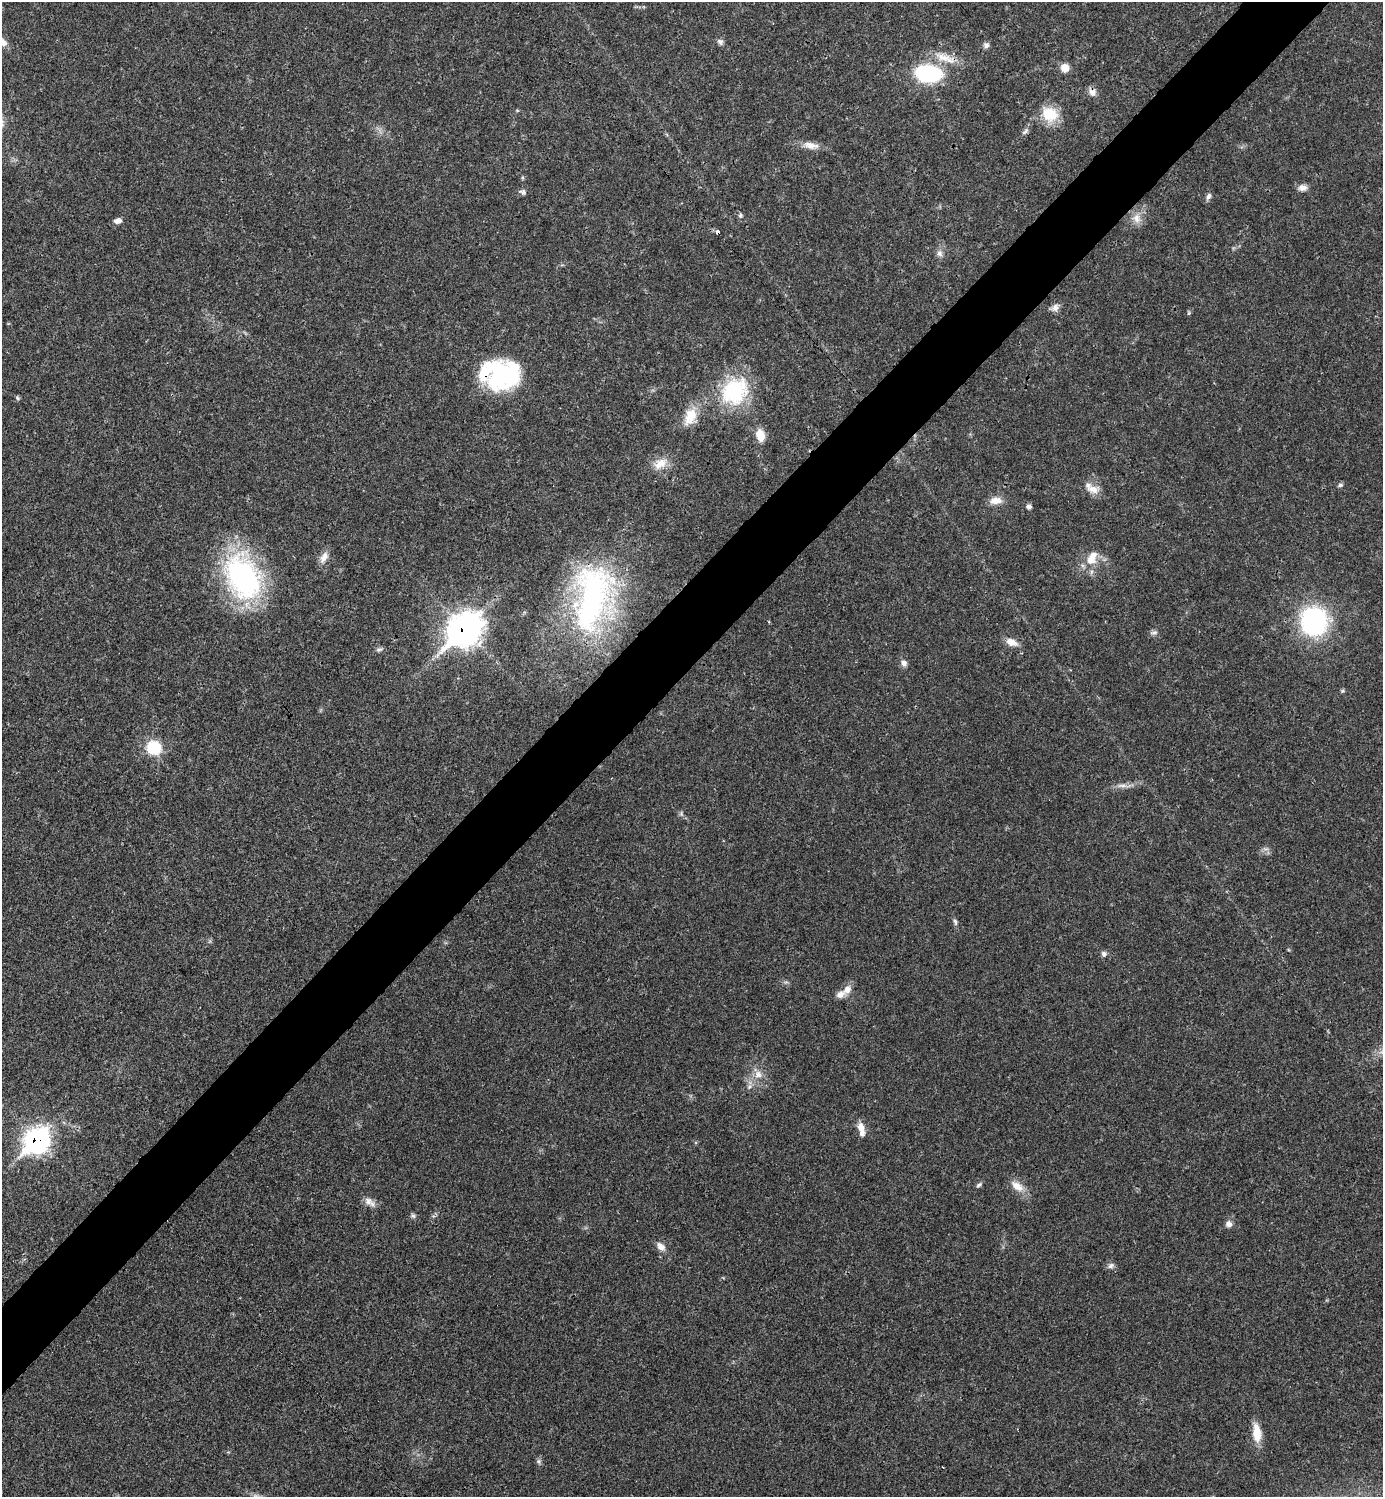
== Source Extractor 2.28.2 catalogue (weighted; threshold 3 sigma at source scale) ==
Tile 10 of 4 x 4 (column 2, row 3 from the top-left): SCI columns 1681-3061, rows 1497-2991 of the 5981 x 5982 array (HDU 1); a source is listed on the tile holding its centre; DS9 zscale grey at full resolution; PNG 1385 x 1499 px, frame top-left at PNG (2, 2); no overlay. Shown black and unused: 5% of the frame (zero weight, under 3 of 4 exposures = <1% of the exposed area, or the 3 px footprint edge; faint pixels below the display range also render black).
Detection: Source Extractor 2.28.2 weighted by HDU 2 'WHT'; one run over the whole footprint, this tile lists its part. Background 0.0198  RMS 0.0022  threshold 0.01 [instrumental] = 3 sigma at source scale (4.5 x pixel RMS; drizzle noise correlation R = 1.50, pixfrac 1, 0.05/0.05 arcsec/px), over >= 5 px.
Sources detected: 67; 1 inside a brighter object's white glare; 1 cosmic-ray / hot-pixel residue — not listed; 6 inside a brighter listed object's ellipse — not listed separately; the other 59 listed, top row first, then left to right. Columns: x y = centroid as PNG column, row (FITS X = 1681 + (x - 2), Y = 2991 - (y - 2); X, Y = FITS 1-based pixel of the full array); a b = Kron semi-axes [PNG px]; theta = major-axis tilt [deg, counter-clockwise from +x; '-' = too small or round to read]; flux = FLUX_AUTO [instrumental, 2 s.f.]
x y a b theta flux
720 42 9 7 -49 0.74
986 45 8 7 - 0.78
945 58 35 11 -19 4.6
1065 68 9 8 - 2.5
928 73 21 13 -6 27
1092 92 12 9 -37 1.4
1050 114 22 18 -36 6.2
1025 131 13 5 46 0.77
811 145 23 9 -10 2.4
1302 188 11 8 5 1.3
522 192 10 7 -21 0.64
1208 196 10 6 67 0.77
740 215 7 4 71 0.43
1137 218 14 11 -67 2.2
118 221 10 7 11 0.98
939 253 10 8 -86 1.1
1055 307 15 8 27 1.2
1189 313 5 5 - 0.32
500 375 43 24 78 17
734 391 38 31 45 19
17 398 7 5 -48 0.37
690 416 27 14 68 4.9
760 435 14 10 -77 3.3
660 464 22 12 30 3.4
1340 485 7 4 19 0.46
1093 489 19 11 -6 2.3
996 500 16 9 6 2.3
1029 507 6 6 - 0.76
324 557 17 9 62 1.8
1091 560 16 12 2 3.1
243 576 52 36 -63 46
593 598 82 45 80 59
1314 621 21 19 -81 42
464 630 16 12 45 270
1154 632 9 5 10 0.66
1012 642 16 9 -22 2.1
379 649 11 5 17 0.6
904 663 9 8 - 1
1342 691 6 5 - 0.33
154 748 17 15 -20 7.6
1122 785 18 5 0 1.3
681 814 8 5 -83 0.5
1265 849 10 4 0 0.6
955 922 9 5 -77 0.56
1104 954 7 7 - 0.73
847 989 14 10 57 1.9
758 1074 11 11 - 2.1
749 1087 8 5 45 0.67
861 1127 13 9 -66 1.9
37 1140 13 10 50 120
979 1185 9 4 37 0.5
1017 1186 22 11 -36 2.7
370 1202 18 9 -35 1.6
413 1216 7 5 -22 0.5
1229 1224 9 8 - 1
661 1246 13 8 -41 1.5
1111 1266 9 7 19 0.81
1257 1433 25 10 -84 3.9
538 1461 8 5 -73 0.54
Overlapping masked pixels (flux is a lower limit): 3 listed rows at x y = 1092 92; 464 630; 37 1140